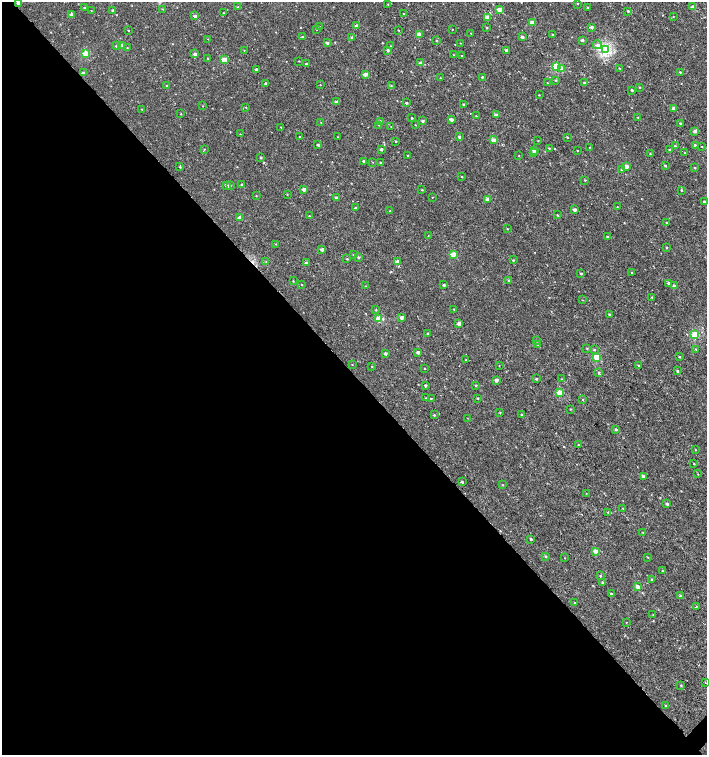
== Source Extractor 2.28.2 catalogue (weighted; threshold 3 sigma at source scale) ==
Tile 9 of 4 x 4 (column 1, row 3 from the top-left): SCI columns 252-1661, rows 1506-3010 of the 6043 x 6058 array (HDU 1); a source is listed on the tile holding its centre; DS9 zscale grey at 2 x 2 block average (1 PNG px = mean of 2 x 2 image px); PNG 709 x 757 px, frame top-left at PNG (2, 2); each listed source drawn as its Kron ellipse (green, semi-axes under 4 px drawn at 4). Shown black and unused: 51% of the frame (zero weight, under 2 of 3 exposures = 2% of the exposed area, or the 3 px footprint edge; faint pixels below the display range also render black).
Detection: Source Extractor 2.28.2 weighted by HDU 2 'WHT'; one run over the whole footprint, this tile lists its part. Background -4.39e-05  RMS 0.0026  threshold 0.0116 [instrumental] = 3 sigma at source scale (4.5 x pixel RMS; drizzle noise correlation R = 1.50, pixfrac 1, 0.0396/0.0396 arcsec/px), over >= 5 px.
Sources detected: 251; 1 cosmic-ray / hot-pixel residue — neither listed nor drawn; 1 inside a brighter listed object's ellipse — not listed separately; the other 249 listed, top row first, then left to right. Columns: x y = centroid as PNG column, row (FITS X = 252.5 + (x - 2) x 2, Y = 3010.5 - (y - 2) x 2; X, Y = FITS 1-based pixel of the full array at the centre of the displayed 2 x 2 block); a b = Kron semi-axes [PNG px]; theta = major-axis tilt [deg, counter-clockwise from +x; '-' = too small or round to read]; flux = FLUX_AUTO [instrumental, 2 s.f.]
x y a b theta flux
18 3 2 2 - 1.4
388 4 2 2 - 0.31
577 4 2 2 - 0.36
238 7 3 2 - 0.39
587 7 3 2 - 0.39
693 7 2 2 - 5
84 8 2 2 - 0.58
163 9 3 2 - 0.31
113 10 2 2 - 0.96
500 10 3 2 - 5.6
91 11 2 2 - 0.26
628 11 3 3 - 0.64
223 13 2 2 - 0.21
71 14 2 2 - 1.3
403 14 2 2 - 0.29
195 16 2 2 - 1.7
673 16 2 2 - 0.27
487 17 3 2 - 5.8
532 23 3 2 - 8.6
357 26 2 2 - 2.8
319 27 2 2 - 0.55
592 27 3 2 - 1.3
487 28 3 2 - 0.5
316 29 2 2 - 0.43
452 29 2 2 - 0.24
129 30 2 2 - 0.3
398 30 2 2 - 0.3
471 33 2 2 - 0.26
419 34 3 2 - 5.6
553 35 3 2 - 0.72
302 37 3 2 - 0.5
352 37 2 2 - 0.7
522 37 2 2 - 2
208 39 2 2 - 0.18
582 40 2 2 - 1.8
436 41 3 2 - 0.36
327 43 2 2 - 1.6
460 43 2 2 - 0.23
121 45 3 2 - 3.2
597 45 4 4 - 1.8
116 46 3 3 - 0.77
391 46 2 2 - 0.31
127 48 3 2 - 0.39
605 49 3 3 - 67
244 50 2 2 - 0.18
388 50 2 2 - 1.2
506 50 3 2 - 1.2
86 54 3 3 - 11
195 54 2 2 - 1.9
454 55 2 2 - 0.2
462 56 2 2 - 0.32
208 58 2 2 - 0.35
224 60 3 3 - 11
299 61 3 2 - 0.25
420 63 2 2 - 2
306 64 2 2 - 0.9
556 66 3 3 - 23
256 69 2 2 - 1
562 69 3 3 - 3.3
620 69 2 2 - 0.22
680 72 2 2 - 0.64
83 73 2 2 - 2.4
365 74 2 2 - 3.9
482 77 3 2 - 0.58
440 78 2 2 - 0.34
556 80 3 2 - 0.44
547 83 2 2 - 0.31
584 83 3 2 - 0.58
266 84 2 2 - 1.8
320 85 2 2 - 0.24
391 85 2 2 - 0.35
167 86 2 2 - 0.49
640 87 2 2 - 0.48
632 90 2 2 - 0.77
539 95 2 2 - 0.34
337 102 2 2 - 2.1
406 103 3 2 - 0.62
464 104 2 2 - 1
203 106 2 2 - 0.24
246 107 2 2 - 0.32
673 108 2 2 - 2.2
141 109 3 2 - 0.3
181 114 2 2 - 0.26
497 115 2 2 - 2.8
476 116 2 2 - 0.3
638 117 2 2 - 0.29
411 118 2 2 - 0.57
451 120 2 2 - 3
380 121 2 2 - 0.9
423 121 3 2 - 1.1
321 123 2 2 - 0.2
680 123 3 3 - 0.63
379 125 2 2 - 0.28
415 125 2 2 - 0.25
281 127 2 2 - 0.28
391 127 2 2 - 0.18
695 131 3 2 - 2.5
240 134 2 2 - 0.23
300 136 2 2 - 2.3
338 137 2 2 - 0.23
459 137 2 2 - 1.1
567 137 3 2 - 0.45
493 140 3 2 - 5.1
396 141 2 2 - 0.45
538 141 2 2 - 0.24
318 145 3 2 - 1.2
695 145 2 2 - 1.5
675 146 2 2 - 0.61
702 146 2 2 - 0.29
589 147 2 2 - 0.27
549 148 3 2 - 0.46
204 149 2 2 - 0.3
381 149 2 2 - 1.8
534 150 2 2 - 1.9
577 150 2 2 - 0.32
669 150 3 3 - 0.8
533 153 3 2 - 0.52
685 153 2 2 - 0.34
650 154 2 2 - 0.34
407 156 2 2 - 0.35
519 156 2 2 - 0.3
261 157 3 2 - 0.59
364 161 2 2 - 1.7
373 162 2 2 - 0.2
380 162 2 2 - 0.4
665 165 3 2 - 0.61
626 166 2 2 - 4.8
180 167 3 2 - 0.47
695 168 2 2 - 0.61
622 170 2 2 - 1
462 177 2 2 - 0.46
585 180 3 2 - 0.42
241 184 2 2 - 0.5
227 185 3 2 - 3.2
230 186 3 2 - 0.42
304 189 2 2 - 3
422 190 2 2 - 0.46
681 190 2 2 - 0.5
287 194 2 2 - 0.31
256 196 2 2 - 0.27
433 197 2 2 - 0.3
336 198 2 2 - 2.4
488 199 3 2 - 3.2
705 202 2 2 - 2.5
617 207 2 2 - 0.19
355 208 2 2 - 0.66
574 210 2 2 - 2.2
390 211 2 2 - 0.37
557 215 3 2 - 0.44
309 216 2 2 - 0.45
240 218 3 2 - 2.8
667 222 2 2 - 0.41
507 229 3 2 - 0.3
428 236 2 2 - 0.34
607 237 2 2 - 0.62
276 244 2 2 - 0.27
667 248 2 2 - 0.41
322 249 2 2 - 1.7
353 254 2 2 - 0.35
453 255 3 2 - 10
358 257 2 2 - 0.9
347 259 3 2 - 0.38
513 260 2 2 - 0.5
266 262 2 2 - 0.26
397 262 3 2 - 2.9
306 263 3 2 - 1.5
632 272 2 2 - 0.45
581 273 2 2 - 0.59
293 281 3 2 - 0.4
509 281 2 2 - 1.7
669 283 3 3 - 1.2
302 284 2 2 - 0.34
444 285 3 2 - 1.1
366 286 2 2 - 0.26
674 286 2 2 - 2.7
652 297 2 2 - 0.27
582 300 2 2 - 0.22
453 309 3 2 - 0.33
376 310 2 2 - 0.45
609 314 2 2 - 0.64
401 317 2 2 - 2.2
379 319 4 3 - 15
459 324 3 2 - 3
427 333 2 2 - 0.43
695 335 3 3 - 20
537 341 2 2 - 0.41
538 344 3 3 - 0.46
587 348 3 2 - 0.36
696 349 3 2 - 0.45
594 350 3 2 - 0.49
418 352 2 2 - 2.1
385 353 2 2 - 1.5
597 357 3 3 - 16
679 357 3 2 - 0.48
466 360 2 2 - 0.23
352 365 2 2 - 0.25
372 366 2 2 - 0.3
499 366 2 2 - 0.21
639 366 2 2 - 0.92
425 368 2 2 - 0.36
677 371 2 2 - 0.99
599 372 3 3 - 0.73
536 379 2 2 - 0.71
561 379 2 2 - 0.2
496 380 3 2 - 2.5
425 385 3 2 - 0.78
476 385 2 2 - 0.42
560 393 3 2 - 11
426 398 2 2 - 0.24
431 398 2 2 - 0.54
478 398 2 2 - 0.55
582 400 3 2 - 0.38
571 409 2 2 - 0.36
500 413 2 2 - 0.58
521 414 2 2 - 0.48
434 415 3 2 - 0.56
467 418 2 2 - 0.23
616 429 3 2 - 0.93
578 445 2 2 - 0.23
695 450 3 2 - 0.37
694 464 2 2 - 0.34
698 474 2 2 - 0.25
643 476 3 2 - 1.5
462 482 2 2 - 0.75
502 485 2 2 - 0.33
586 493 2 2 - 0.22
667 504 2 2 - 1.2
623 508 2 2 - 0.27
608 512 3 3 - 0.48
643 532 2 2 - 0.32
531 539 2 2 - 0.89
595 551 3 2 - 3.6
545 556 3 3 - 0.76
648 557 2 2 - 0.36
565 558 2 2 - 0.26
663 571 2 2 - 0.44
600 576 3 2 - 0.45
652 579 3 2 - 0.66
602 582 3 3 - 0.73
638 587 2 2 - 4.6
611 594 3 2 - 0.75
680 595 3 2 - 0.59
575 603 3 2 - 0.61
696 606 3 2 - 0.48
653 615 2 2 - 0.3
626 622 2 2 - 0.21
705 683 2 2 - 0.3
681 685 3 3 - 0.5
665 705 2 2 - 0.58
Isophote crosses this tile's border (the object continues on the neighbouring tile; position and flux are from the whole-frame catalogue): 1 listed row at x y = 18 3
Diffuse or blended objects may show on this block-average render without a row.